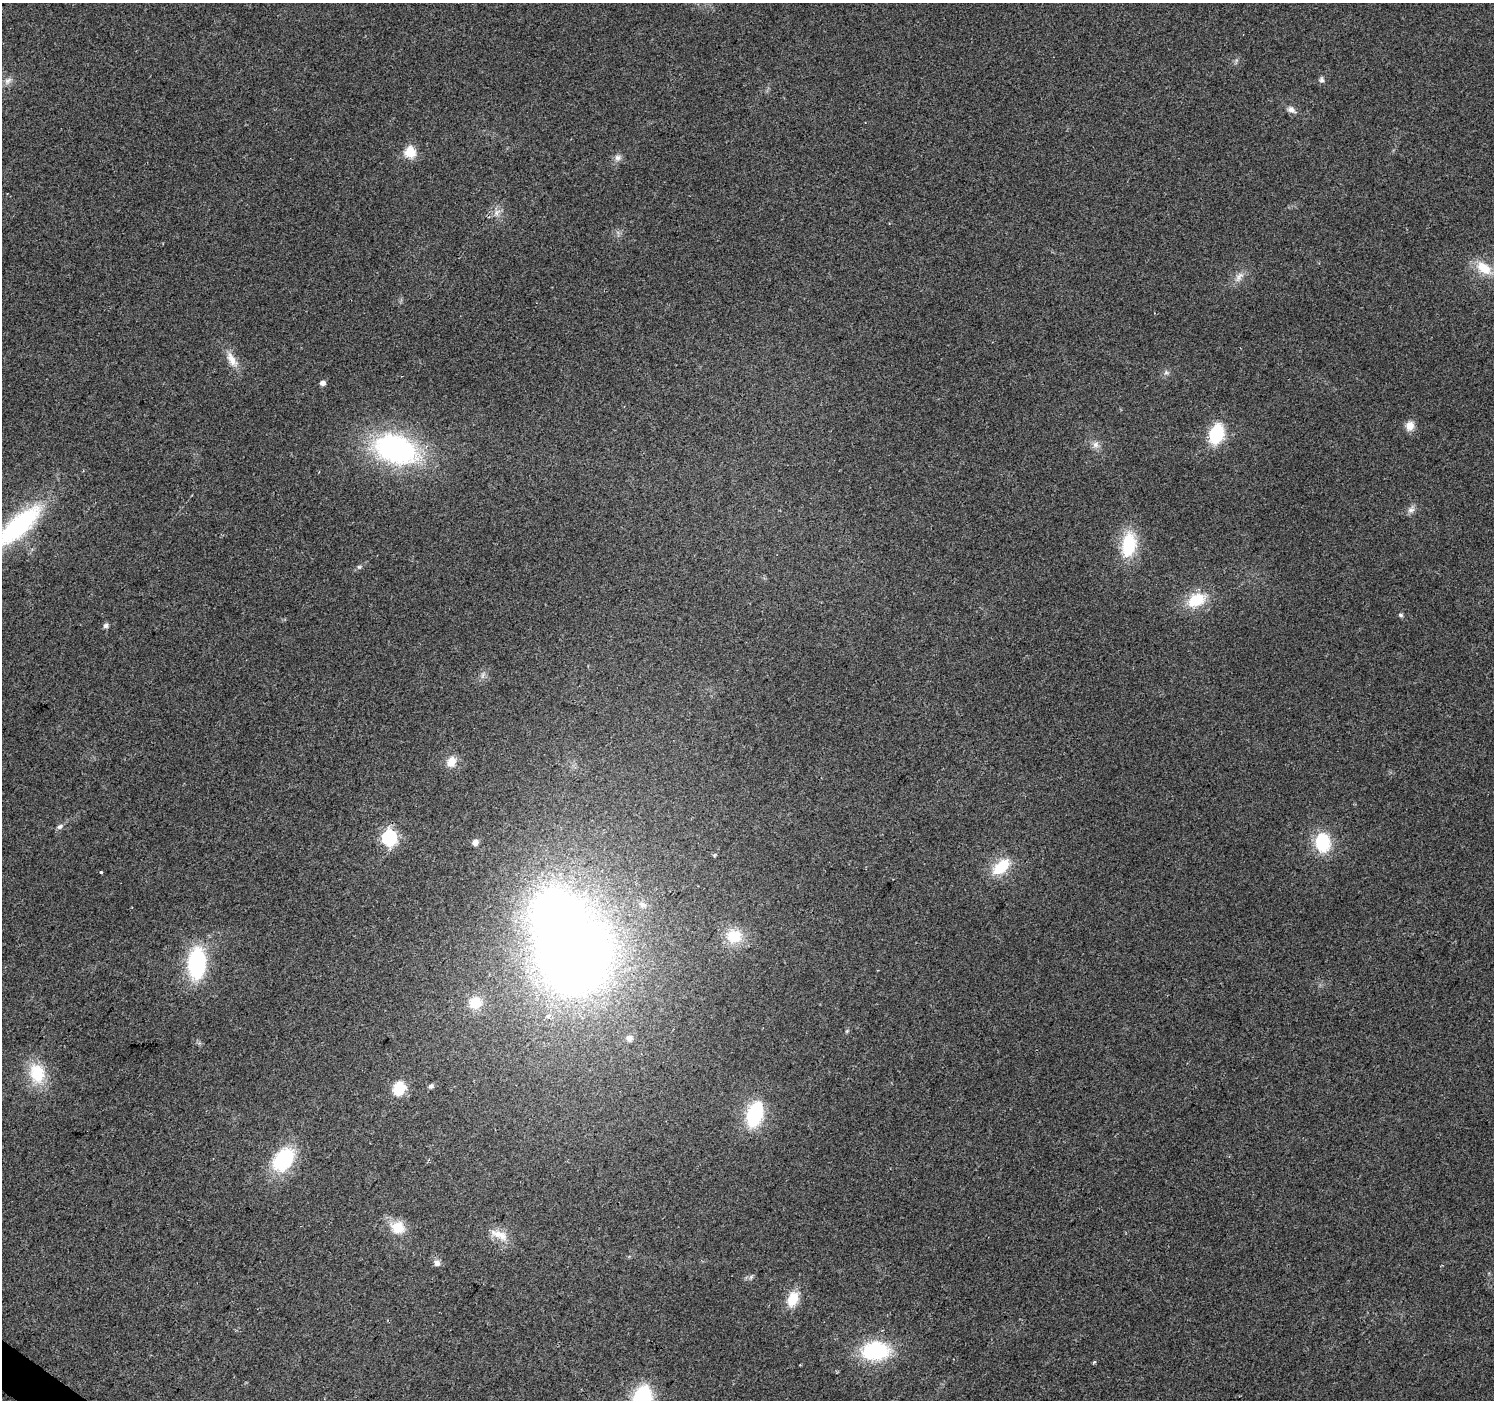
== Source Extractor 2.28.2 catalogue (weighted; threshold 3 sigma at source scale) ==
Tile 7 of 4 x 4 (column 3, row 2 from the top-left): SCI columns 2985-4476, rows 2972-4369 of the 5973 x 6011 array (HDU 1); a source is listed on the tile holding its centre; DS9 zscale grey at full resolution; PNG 1496 x 1402 px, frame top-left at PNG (2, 3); no overlay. Shown black and unused: <1% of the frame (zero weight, under 2 of 3 exposures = <1% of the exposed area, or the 3 px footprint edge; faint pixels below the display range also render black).
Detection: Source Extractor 2.28.2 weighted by HDU 2 'WHT'; one run over the whole footprint, this tile lists its part. Background 0.0867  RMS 0.0092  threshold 0.0416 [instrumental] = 3 sigma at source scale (4.5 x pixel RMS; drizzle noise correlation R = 1.50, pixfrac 1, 0.0396/0.0396 arcsec/px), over >= 5 px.
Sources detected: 51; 2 inside a brighter object's white glare — not listed; the other 49 listed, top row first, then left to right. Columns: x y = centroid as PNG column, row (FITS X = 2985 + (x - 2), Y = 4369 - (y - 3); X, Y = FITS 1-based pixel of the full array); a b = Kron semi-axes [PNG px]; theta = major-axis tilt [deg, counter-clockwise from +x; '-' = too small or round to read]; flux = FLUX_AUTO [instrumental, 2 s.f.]
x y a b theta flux
1321 80 8 6 88 2.5
8 81 12 7 39 4.6
1291 110 10 8 -27 4.9
410 152 5 5 - 75
618 158 10 9 - 4.2
497 212 12 7 42 5.7
1484 268 24 14 -37 21
1239 277 16 7 48 6.5
232 359 24 10 -61 12
1166 372 6 6 - 2.3
323 383 5 4 - 5.4
1410 426 9 8 - 9.9
1217 434 17 11 71 57
1095 445 9 9 - 4.8
396 449 38 24 -19 220
1411 510 10 6 -8 3.7
18 526 59 20 42 130
1129 544 30 17 82 43
359 567 6 6 - 1.7
1196 600 24 15 27 32
1401 615 5 5 - 1.9
106 625 7 6 - 2.7
482 675 9 4 81 2.6
451 762 14 11 66 10
60 826 9 6 32 2.8
389 837 6 6 - 230
475 842 6 6 - 5.2
1322 842 17 13 -85 50
1001 867 23 13 42 30
101 872 3 3 - 2.4
734 936 20 18 1 27
575 954 72 56 25 810
197 963 24 13 86 120
475 1003 13 11 35 20
847 1031 5 5 - 1.1
629 1038 10 9 - 4.8
37 1073 25 18 -76 35
431 1086 6 6 - 2.7
399 1088 11 9 71 33
755 1114 18 11 75 87
283 1159 27 19 54 64
398 1227 15 13 -17 21
500 1235 26 12 -26 14
437 1263 8 7 - 4.4
751 1277 7 4 72 1.7
793 1299 20 13 68 18
875 1351 21 14 3 97
1094 1362 5 4 - 1.2
642 1398 21 15 73 92
Isophote crosses this tile's border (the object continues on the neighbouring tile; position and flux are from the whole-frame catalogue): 2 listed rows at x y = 18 526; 642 1398